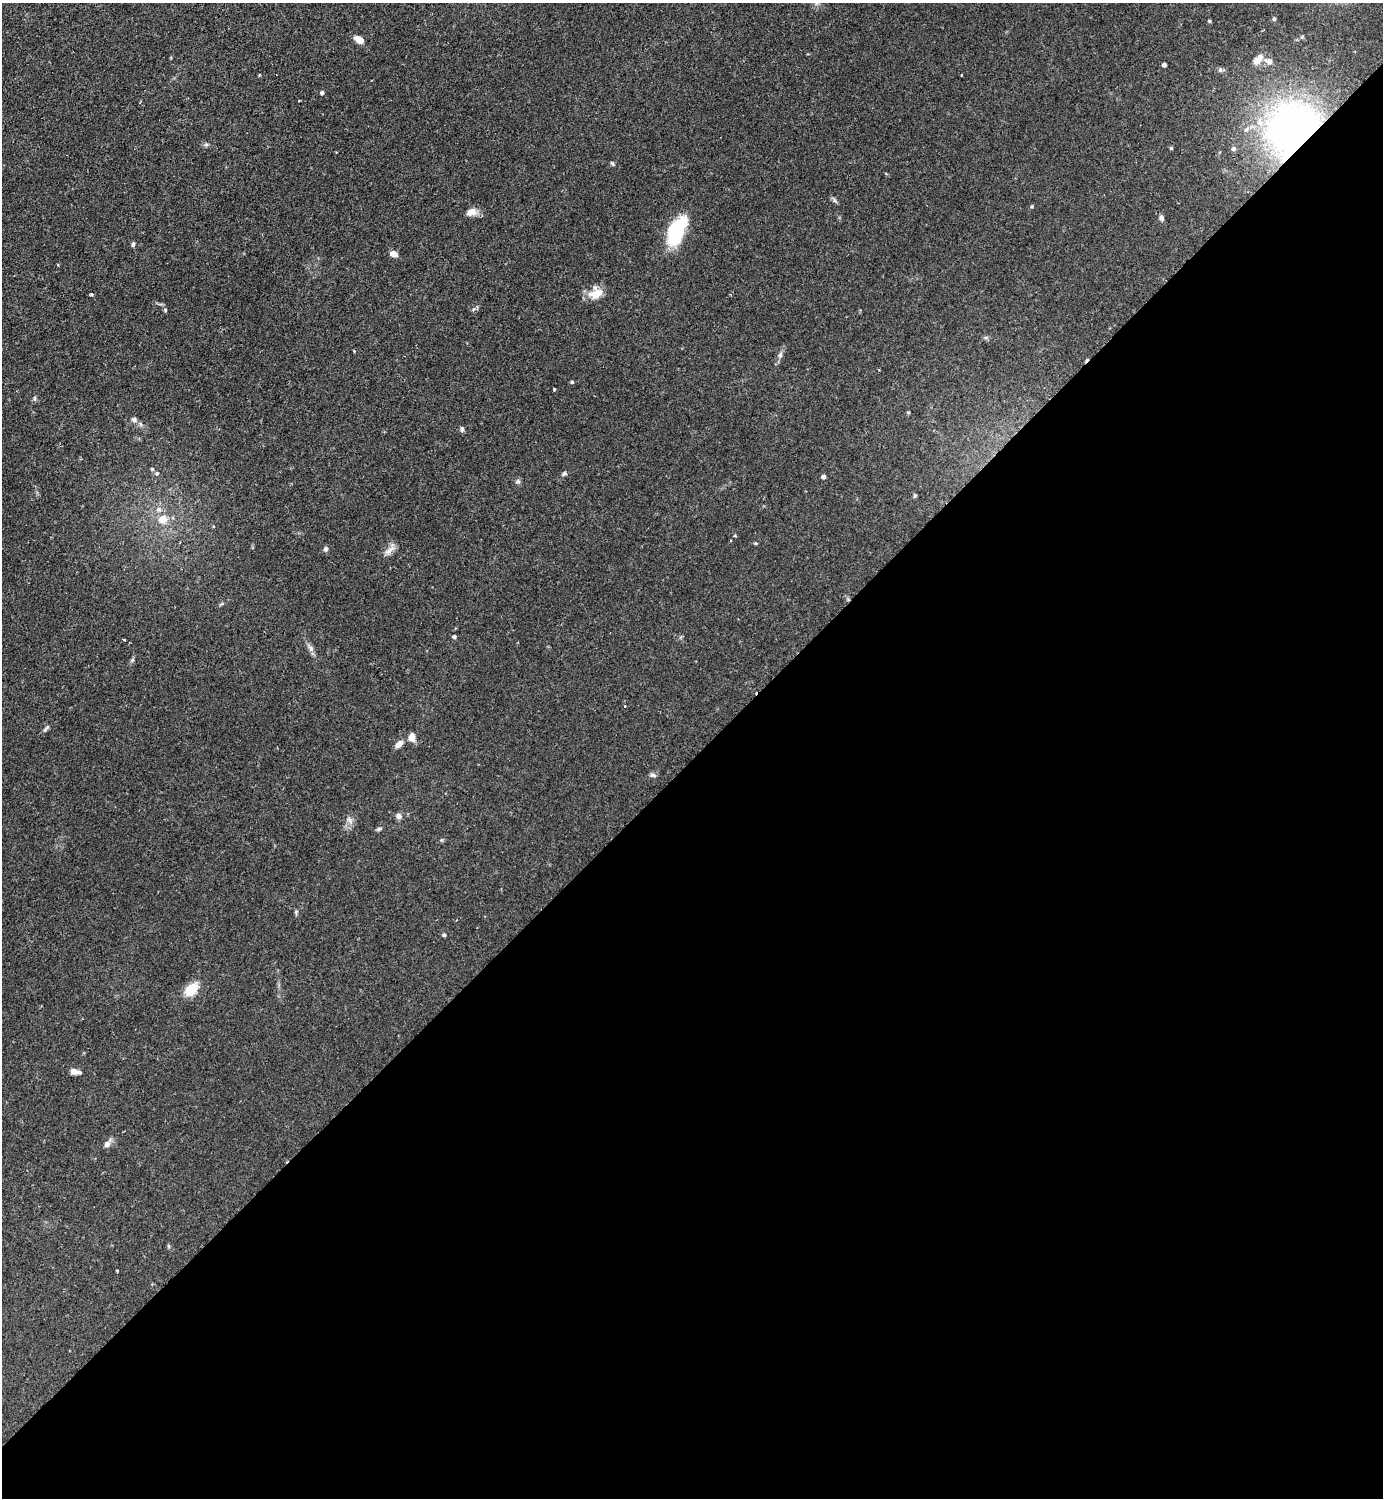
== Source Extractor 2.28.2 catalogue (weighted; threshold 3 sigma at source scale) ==
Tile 15 of 4 x 4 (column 3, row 4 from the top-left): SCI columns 2920-4300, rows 2-1497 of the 5983 x 5984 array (HDU 1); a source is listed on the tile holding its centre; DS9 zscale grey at full resolution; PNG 1385 x 1500 px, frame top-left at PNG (2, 3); no overlay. Shown black and unused: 50% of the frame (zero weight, under 2 of 3 exposures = <1% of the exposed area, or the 3 px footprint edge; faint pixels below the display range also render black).
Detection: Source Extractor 2.28.2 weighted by HDU 2 'WHT'; one run over the whole footprint, this tile lists its part. Background 0.0841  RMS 0.006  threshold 0.0271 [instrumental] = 3 sigma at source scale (4.5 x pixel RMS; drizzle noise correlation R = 1.50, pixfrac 1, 0.05/0.05 arcsec/px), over >= 5 px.
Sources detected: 70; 3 inside a brighter object's white glare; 3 cosmic-ray / hot-pixel residue — not listed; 2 inside a brighter listed object's ellipse — not listed separately; the other 62 listed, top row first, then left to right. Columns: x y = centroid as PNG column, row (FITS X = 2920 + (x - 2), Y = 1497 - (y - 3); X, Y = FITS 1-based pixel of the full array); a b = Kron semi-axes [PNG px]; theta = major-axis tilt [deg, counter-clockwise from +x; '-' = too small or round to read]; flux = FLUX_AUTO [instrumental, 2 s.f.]
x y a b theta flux
1274 19 5 4 - 1
1209 21 4 3 - 0.71
359 39 10 6 -30 5.9
1257 61 12 9 30 4
1269 61 10 7 -16 2.9
1164 65 4 4 - 2.4
1220 70 6 5 - 1.1
259 75 4 3 - 0.44
322 93 4 4 - 1.5
299 100 3 2 - 0.8
1246 129 7 5 23 1.5
1293 130 78 45 87 160
206 144 6 5 - 1.1
1171 148 4 4 - 0.8
1234 149 5 5 - 1.7
612 164 6 4 -46 0.77
834 200 7 4 -71 1
1032 206 4 4 - 0.64
471 212 14 9 15 4.7
1161 218 7 5 -68 2
677 231 35 16 65 33
133 244 6 4 80 1.1
394 254 7 5 -22 4.3
92 294 4 3 - 1
596 294 19 11 19 8.3
165 310 5 4 - 0.62
780 355 7 6 - 1.5
572 382 4 4 - 0.85
554 389 3 3 - 1.5
34 398 6 4 89 0.91
134 420 7 6 - 1.6
462 429 6 5 - 1.4
152 469 4 4 - 0.82
157 473 5 5 - 1.1
564 473 7 4 53 1
823 477 4 4 - 1.9
518 481 6 6 - 1.2
915 496 5 5 - 0.72
159 509 7 6 - 1.9
163 519 7 7 - 7.5
755 543 4 4 - 0.65
326 549 7 6 - 1.4
389 550 17 7 41 3.9
454 637 5 5 - 0.96
124 639 3 2 - 0.66
311 649 7 6 - 1.6
132 660 5 5 - 0.98
625 706 3 3 - 0.71
46 729 11 4 46 1.3
411 737 9 8 - 4.4
399 744 11 6 43 3.2
653 775 9 5 -5 1.5
399 816 8 7 - 2.2
350 820 11 6 -54 2.4
379 829 7 5 18 1
296 912 6 5 - 0.83
444 935 4 4 - 0.99
191 989 15 10 44 14
75 1072 14 6 -9 3.3
107 1144 9 8 - 2.6
168 1246 6 4 -88 0.71
117 1270 4 3 - 0.49
Overlapping masked pixels (flux is a lower limit): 1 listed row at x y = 1293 130